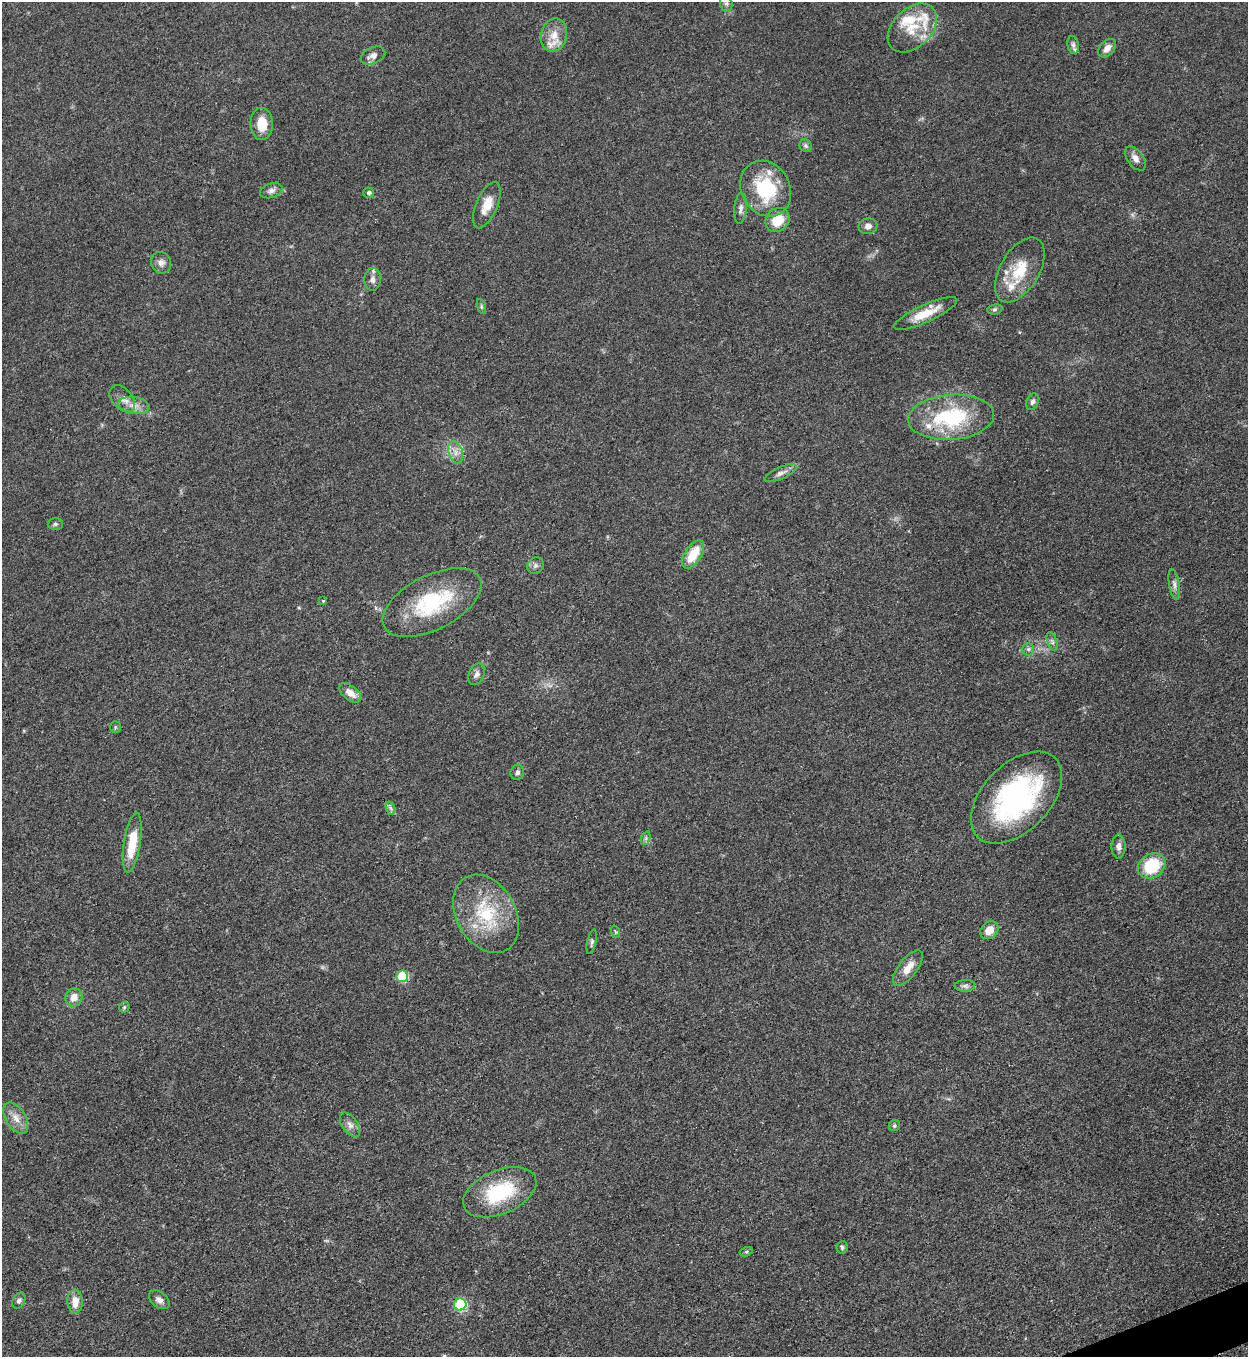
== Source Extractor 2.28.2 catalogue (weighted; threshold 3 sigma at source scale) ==
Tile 6 of 4 x 4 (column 2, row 2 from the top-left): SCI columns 1533-2778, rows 2722-4076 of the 5427 x 5438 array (HDU 1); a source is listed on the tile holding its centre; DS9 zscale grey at full resolution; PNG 1250 x 1359 px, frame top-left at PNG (2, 2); each listed source drawn as its Kron ellipse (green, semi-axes under 4 px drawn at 4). Shown black and unused: <1% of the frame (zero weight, under 3 of 5 exposures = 1% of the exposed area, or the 3 px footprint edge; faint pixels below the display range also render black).
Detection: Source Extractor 2.28.2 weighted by HDU 2 'WHT'; one run over the whole footprint, this tile lists its part. Background 0.0634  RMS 0.0057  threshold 0.0255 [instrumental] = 3 sigma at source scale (4.5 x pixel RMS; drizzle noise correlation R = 1.50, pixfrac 1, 0.05/0.05 arcsec/px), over >= 5 px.
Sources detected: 72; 7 inside a brighter listed object's ellipse — not listed separately; the other 65 listed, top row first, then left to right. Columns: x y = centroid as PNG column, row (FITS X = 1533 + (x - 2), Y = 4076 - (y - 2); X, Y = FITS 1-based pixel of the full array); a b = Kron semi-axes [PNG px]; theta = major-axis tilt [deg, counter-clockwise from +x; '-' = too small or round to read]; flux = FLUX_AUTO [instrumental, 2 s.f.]
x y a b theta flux
726 3 8 6 -75 1.4
912 28 29 19 44 18
554 35 17 13 76 8.7
1073 45 9 5 -80 1.7
1107 48 11 7 49 4.3
373 55 13 8 24 3.5
262 124 16 11 -88 11
806 146 7 6 - 1.1
1135 158 14 8 -55 3.5
766 189 29 24 -60 36
271 191 11 7 18 2.6
369 193 5 5 - 1.6
487 205 25 10 67 8.6
740 208 15 6 85 2.7
777 220 13 11 47 13
868 226 9 7 11 3.1
161 263 11 10 - 3.2
1020 270 36 19 59 20
372 279 11 8 87 2.9
481 306 8 3 -71 0.86
995 309 8 5 7 1.1
926 313 34 8 24 12
122 399 15 10 -48 3.9
1032 402 8 6 69 1.8
134 405 15 8 -8 5.3
951 417 43 22 4 50
456 452 12 7 -75 3.8
781 473 17 6 24 3
55 524 7 6 - 1.2
693 554 16 8 58 14
535 566 9 7 46 1.9
1174 584 15 5 -80 2.4
323 601 3 3 - 1.4
432 603 54 27 27 46
1052 642 10 5 -69 1.7
1028 649 6 6 - 1.4
477 674 11 7 64 2.5
350 693 13 7 -37 5.5
115 727 6 5 - 0.8
517 772 7 7 - 1.8
1016 798 55 33 45 110
390 808 7 4 -70 1.4
646 838 7 4 72 1.2
132 843 30 8 81 17
1118 846 12 7 90 3
1152 866 14 12 35 25
486 914 42 30 -60 38
989 930 10 8 42 6.8
616 932 6 4 -70 0.77
592 942 12 4 78 1.5
908 968 21 9 52 7.5
402 976 6 5 - 32
965 986 10 6 5 2
74 997 9 8 - 5.1
124 1007 6 4 46 0.86
16 1118 17 10 -58 6
350 1125 14 7 -56 3.2
894 1126 6 5 - 1.1
500 1192 39 22 23 37
842 1247 6 5 - 1.1
746 1252 6 4 18 0.91
159 1300 12 7 -39 2.9
19 1301 8 6 61 1.7
75 1301 12 7 -88 6.9
460 1304 6 6 - 46